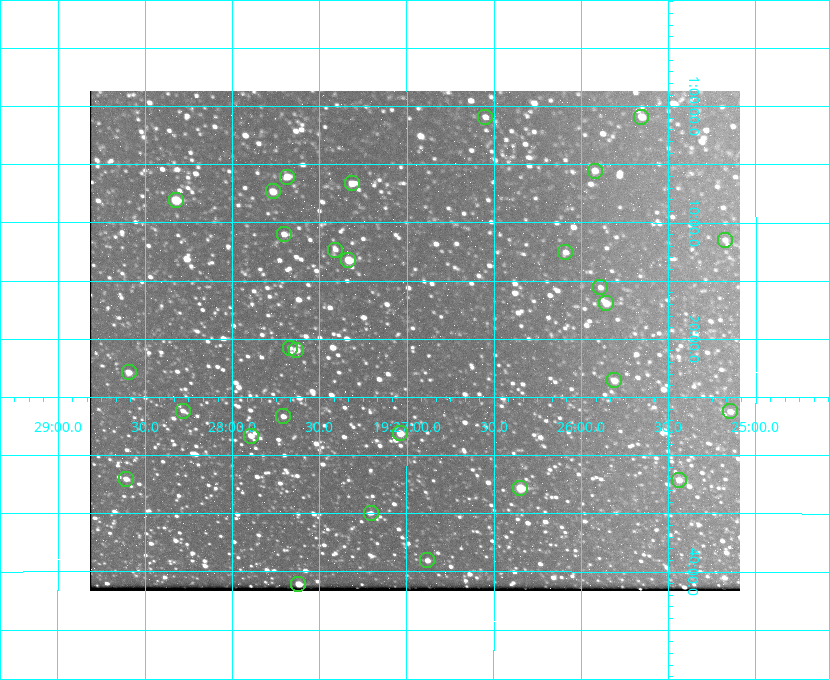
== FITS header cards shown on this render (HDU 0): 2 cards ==
NAXIS1  =                  650 / Width of table row in bytes
NAXIS2  =                  500 / Number of rows in table

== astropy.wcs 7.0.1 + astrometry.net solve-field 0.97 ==
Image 650 x 500 px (HDU 0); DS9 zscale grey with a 90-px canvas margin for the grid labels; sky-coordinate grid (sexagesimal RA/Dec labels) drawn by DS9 from the SOLVED WCS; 29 Tycho-2 reference stars matched to detected sources circled (green)
Header WCS: none
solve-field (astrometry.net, Tycho-2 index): SOLVED blind (the file carries no WCS)
Solved WCS: RA---TAN-SIP/DEC--TAN-SIP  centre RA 19:26:57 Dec +01:20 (291.74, +1.34 deg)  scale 5.16 arcsec/px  FOV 55.9' x 43.0'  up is +180 deg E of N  parity flipped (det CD > 0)
(file carries no celestial WCS; the grid is the blind solution)
Tycho-2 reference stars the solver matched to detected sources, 29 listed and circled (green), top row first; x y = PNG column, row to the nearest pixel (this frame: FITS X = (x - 90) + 1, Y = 500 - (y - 91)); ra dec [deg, ICRS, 3 dp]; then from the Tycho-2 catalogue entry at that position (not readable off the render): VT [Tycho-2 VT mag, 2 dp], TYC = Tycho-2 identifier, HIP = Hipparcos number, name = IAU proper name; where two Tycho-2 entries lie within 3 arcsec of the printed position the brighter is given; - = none
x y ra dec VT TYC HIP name
485 117 291.638 +1.015 11.72 465-554-1 - -
641 117 291.414 +1.016 11.47 465-1456-1 - -
595 171 291.480 +1.092 11.69 465-523-1 - -
287 177 291.921 +1.101 10.89 465-1942-1 - -
352 183 291.829 +1.111 10.78 465-2030-1 - -
273 191 291.942 +1.122 10.76 465-1161-1 - -
176 200 292.081 +1.135 10.24 465-979-1 - -
284 234 291.926 +1.184 11.49 465-1994-1 - -
725 240 291.294 +1.191 12.55 465-657-1 - -
335 250 291.853 +1.206 11.17 465-1444-1 - -
565 252 291.522 +1.209 11.81 465-867-1 - -
348 260 291.833 +1.221 9.77 465-1968-1 - -
600 287 291.472 +1.260 11.72 465-772-1 - -
606 303 291.465 +1.282 11.06 465-140-1 - -
290 348 291.918 +1.346 12.72 465-661-1 - -
296 350 291.908 +1.350 10.94 465-1840-1 - -
129 372 292.148 +1.381 10.77 465-611-1 - -
614 380 291.453 +1.393 11.17 465-261-1 - -
183 411 292.071 +1.436 12.12 465-1311-1 - -
730 411 291.287 +1.437 11.86 465-1616-1 - -
283 416 291.927 +1.444 11.17 465-873-1 - -
400 433 291.759 +1.468 10.00 465-530-1 - -
251 436 291.973 +1.472 10.69 465-577-1 - -
126 479 292.152 +1.534 10.91 465-857-1 - -
679 480 291.360 +1.535 11.71 465-397-1 - -
520 488 291.587 +1.547 9.51 465-596-1 - -
371 513 291.801 +1.583 12.28 465-1290-1 - -
427 560 291.720 +1.651 11.47 465-675-1 - -
298 584 291.905 +1.685 9.70 465-808-1 - -